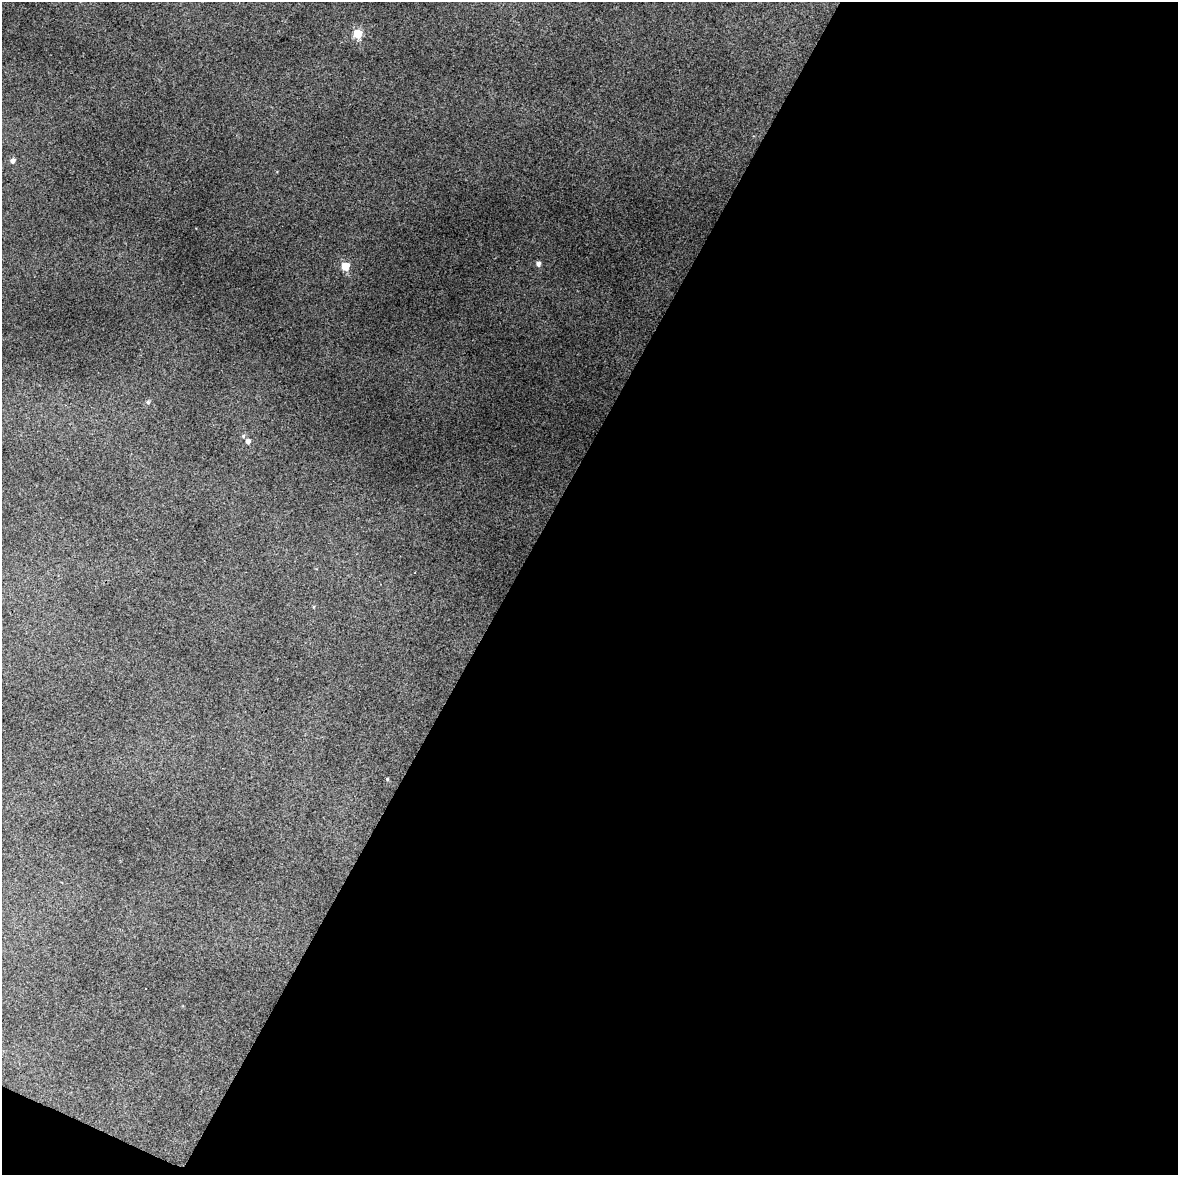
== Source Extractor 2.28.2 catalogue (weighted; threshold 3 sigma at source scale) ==
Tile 12 of 4 x 3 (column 4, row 3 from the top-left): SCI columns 3530-4705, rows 258-1430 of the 4707 x 4001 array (HDU 1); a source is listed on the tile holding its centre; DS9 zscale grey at full resolution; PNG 1180 x 1177 px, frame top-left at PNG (2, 2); no overlay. Shown black and unused: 57% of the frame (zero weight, under 3 of 4 exposures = <1% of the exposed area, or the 3 px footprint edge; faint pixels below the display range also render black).
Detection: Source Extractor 2.28.2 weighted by HDU 2 'WHT'; one run over the whole footprint, this tile lists its part. Background 0.119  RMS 0.0097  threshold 0.0436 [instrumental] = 3 sigma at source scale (4.5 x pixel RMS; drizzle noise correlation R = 1.50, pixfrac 1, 0.0396/0.0396 arcsec/px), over >= 5 px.
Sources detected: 8; all 8 listed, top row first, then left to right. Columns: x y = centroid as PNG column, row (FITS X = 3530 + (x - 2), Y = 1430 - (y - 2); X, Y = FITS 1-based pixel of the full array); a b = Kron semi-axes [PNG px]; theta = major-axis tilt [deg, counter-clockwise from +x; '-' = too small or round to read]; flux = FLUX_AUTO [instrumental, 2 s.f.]
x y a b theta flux
357 34 5 5 - 39
12 161 5 5 - 3.2
538 264 5 5 - 3.4
345 266 5 5 - 33
148 402 5 5 - 1.8
243 436 5 5 - 1.4
248 441 5 5 - 3.9
387 779 4 3 - 1.1